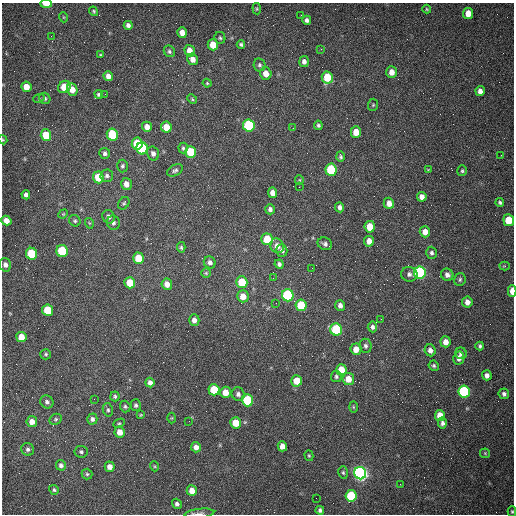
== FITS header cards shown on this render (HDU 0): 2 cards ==
NAXIS1  =                  512 /fastest changing axis
NAXIS2  =                  512 /next to fastest changing axis

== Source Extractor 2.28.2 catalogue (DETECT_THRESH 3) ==
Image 512 x 512 px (HDU 0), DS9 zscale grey, 1 PNG px = 1 image px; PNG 516 x 516 px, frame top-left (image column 1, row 512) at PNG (2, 3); each listed source drawn as its Kron ellipse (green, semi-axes under 4 px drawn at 4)
Background 1480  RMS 22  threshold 66.3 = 3 sigma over >= 5 px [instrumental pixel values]
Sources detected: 177; all 177 listed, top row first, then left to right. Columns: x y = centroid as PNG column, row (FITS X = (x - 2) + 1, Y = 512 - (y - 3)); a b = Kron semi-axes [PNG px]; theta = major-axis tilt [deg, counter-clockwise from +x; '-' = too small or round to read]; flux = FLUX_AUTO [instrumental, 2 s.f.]
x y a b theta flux
46 4 6 3 -1 18000
257 9 5 3 - 1800
427 9 4 4 - 1400
94 11 5 4 - 2000
468 13 5 5 - 18000
301 15 2 2 - 680
63 17 5 3 - 1300
307 20 4 4 - 4500
128 25 4 4 - 4600
182 33 5 5 - 11000
51 36 2 2 - 1300
220 38 6 5 - 2500
241 44 4 3 - 2900
213 45 5 5 - 22000
321 49 3 3 - 890
169 51 6 5 - 3000
190 51 6 5 - 14000
100 55 3 3 - 1300
193 59 6 5 - 10000
304 62 5 5 - 5200
259 65 6 6 - 3100
392 72 6 5 - 12000
266 74 6 5 - 13000
108 76 5 4 - 8400
327 77 6 5 - 40000
207 83 4 4 - 1700
26 87 5 5 - 13000
64 87 7 5 40 35000
72 89 6 5 - 14000
480 91 5 4 - 6700
99 94 4 4 - 2800
105 94 2 2 - 690
39 98 6 3 19 1700
45 98 6 5 - 2800
192 99 5 3 - 1700
373 105 6 5 - 2100
249 125 6 5 - 150000
318 125 4 4 - 2700
147 127 5 4 - 10000
166 127 5 5 - 23000
293 128 2 2 - 880
356 132 5 5 - 20000
46 135 6 5 - 32000
112 135 6 5 - 66000
3 140 4 3 - 1300
137 144 6 5 - 44000
142 148 6 5 - 110000
183 148 5 4 - 2500
191 152 6 5 - 50000
105 153 5 5 - 4400
153 153 7 6 - 6200
501 155 2 2 - 750
340 157 5 4 - 2400
122 166 6 5 - 2900
175 170 8 5 27 3600
331 170 6 5 - 110000
428 170 4 3 - 1400
462 171 5 5 - 2400
107 176 6 6 - 3800
98 177 6 5 - 32000
299 180 5 4 - 1600
126 184 6 5 - 9800
299 187 2 2 - 1000
272 193 5 4 - 8800
26 195 4 4 - 5200
422 197 5 4 - 8800
500 202 4 4 - 2700
124 203 7 5 54 2400
389 203 5 5 - 11000
340 207 5 4 - 5200
270 209 5 5 - 5300
63 214 5 4 - 1400
109 217 7 6 - 6200
509 220 6 5 - 39000
6 221 5 4 - 10000
75 221 6 5 - 2600
89 223 5 3 - 1400
113 223 7 6 - 4000
370 227 6 5 - 26000
425 232 5 5 - 10000
267 239 6 5 - 43000
369 241 5 5 - 11000
325 244 7 6 - 4700
277 246 7 6 - 13000
181 247 5 4 - 2500
282 250 6 5 - 5000
62 251 6 5 - 98000
431 253 6 5 - 3300
32 254 6 5 - 83000
138 258 6 5 - 36000
210 262 6 5 - 5200
279 264 5 4 - 4200
5 265 7 5 -73 5400
505 266 5 4 - 1700
312 268 2 2 - 740
206 273 5 5 - 1800
420 273 6 6 - 280000
409 274 8 7 - 5300
447 275 6 6 - 6600
273 278 2 2 - 710
460 280 6 5 - 2900
242 282 6 5 - 41000
130 283 5 5 - 31000
167 284 5 5 - 11000
512 291 6 3 89 21000
288 295 6 6 - 200000
243 296 6 6 - 16000
467 302 5 5 - 8800
276 303 3 2 - 1100
301 305 6 5 - 50000
340 305 5 5 - 6500
48 310 6 5 - 54000
381 319 2 2 - 1000
194 320 6 5 - 7300
372 327 5 4 - 4600
336 329 6 6 - 110000
21 337 5 5 - 17000
445 342 5 5 - 11000
365 346 7 6 - 4000
480 346 4 3 - 2900
356 349 6 5 - 15000
430 350 6 5 - 7700
461 353 6 5 - 5000
46 354 5 5 - 2400
459 358 6 5 - 7800
434 366 5 4 - 2400
341 370 6 5 - 26000
487 375 5 5 - 7100
336 376 5 5 - 3100
348 379 6 5 - 17000
297 381 6 5 - 21000
150 382 5 4 - 5800
214 390 6 5 - 49000
225 392 5 5 - 17000
464 392 6 6 - 170000
238 394 7 6 - 4900
504 394 5 5 - 4200
115 396 5 4 - 2600
94 399 2 2 - 600
247 400 6 5 - 100000
47 402 7 6 - 4300
136 405 6 5 - 2900
125 406 6 5 - 2600
353 407 6 4 -89 1700
108 410 7 5 -76 2800
141 415 4 3 - 1500
440 415 5 5 - 20000
172 418 5 3 - 1400
56 419 6 5 - 2400
92 419 5 5 - 4200
189 421 2 2 - 670
32 422 5 5 - 11000
119 423 6 4 28 2000
236 423 5 5 - 29000
442 423 5 4 - 4300
120 432 5 5 - 13000
282 446 5 4 - 13000
196 447 5 5 - 8200
28 449 6 6 - 4200
81 452 6 6 - 3300
485 453 5 5 - 1700
309 456 5 4 - 1800
61 465 5 5 - 4400
154 466 5 3 - 1400
110 467 5 5 - 8100
343 472 6 4 -74 2500
360 473 6 6 - 720000
87 474 5 5 - 2300
400 484 3 2 - 900
54 490 5 4 - 2800
192 491 5 5 - 13000
351 496 6 5 - 91000
316 498 2 2 - 3200
177 504 5 4 - 4200
320 510 4 4 - 3100
512 512 5 4 - 2200
199 514 15 4 6 5400
At the frame edge (FLAGS 8, measured only in part): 5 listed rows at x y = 46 4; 3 140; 512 291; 512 512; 199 514